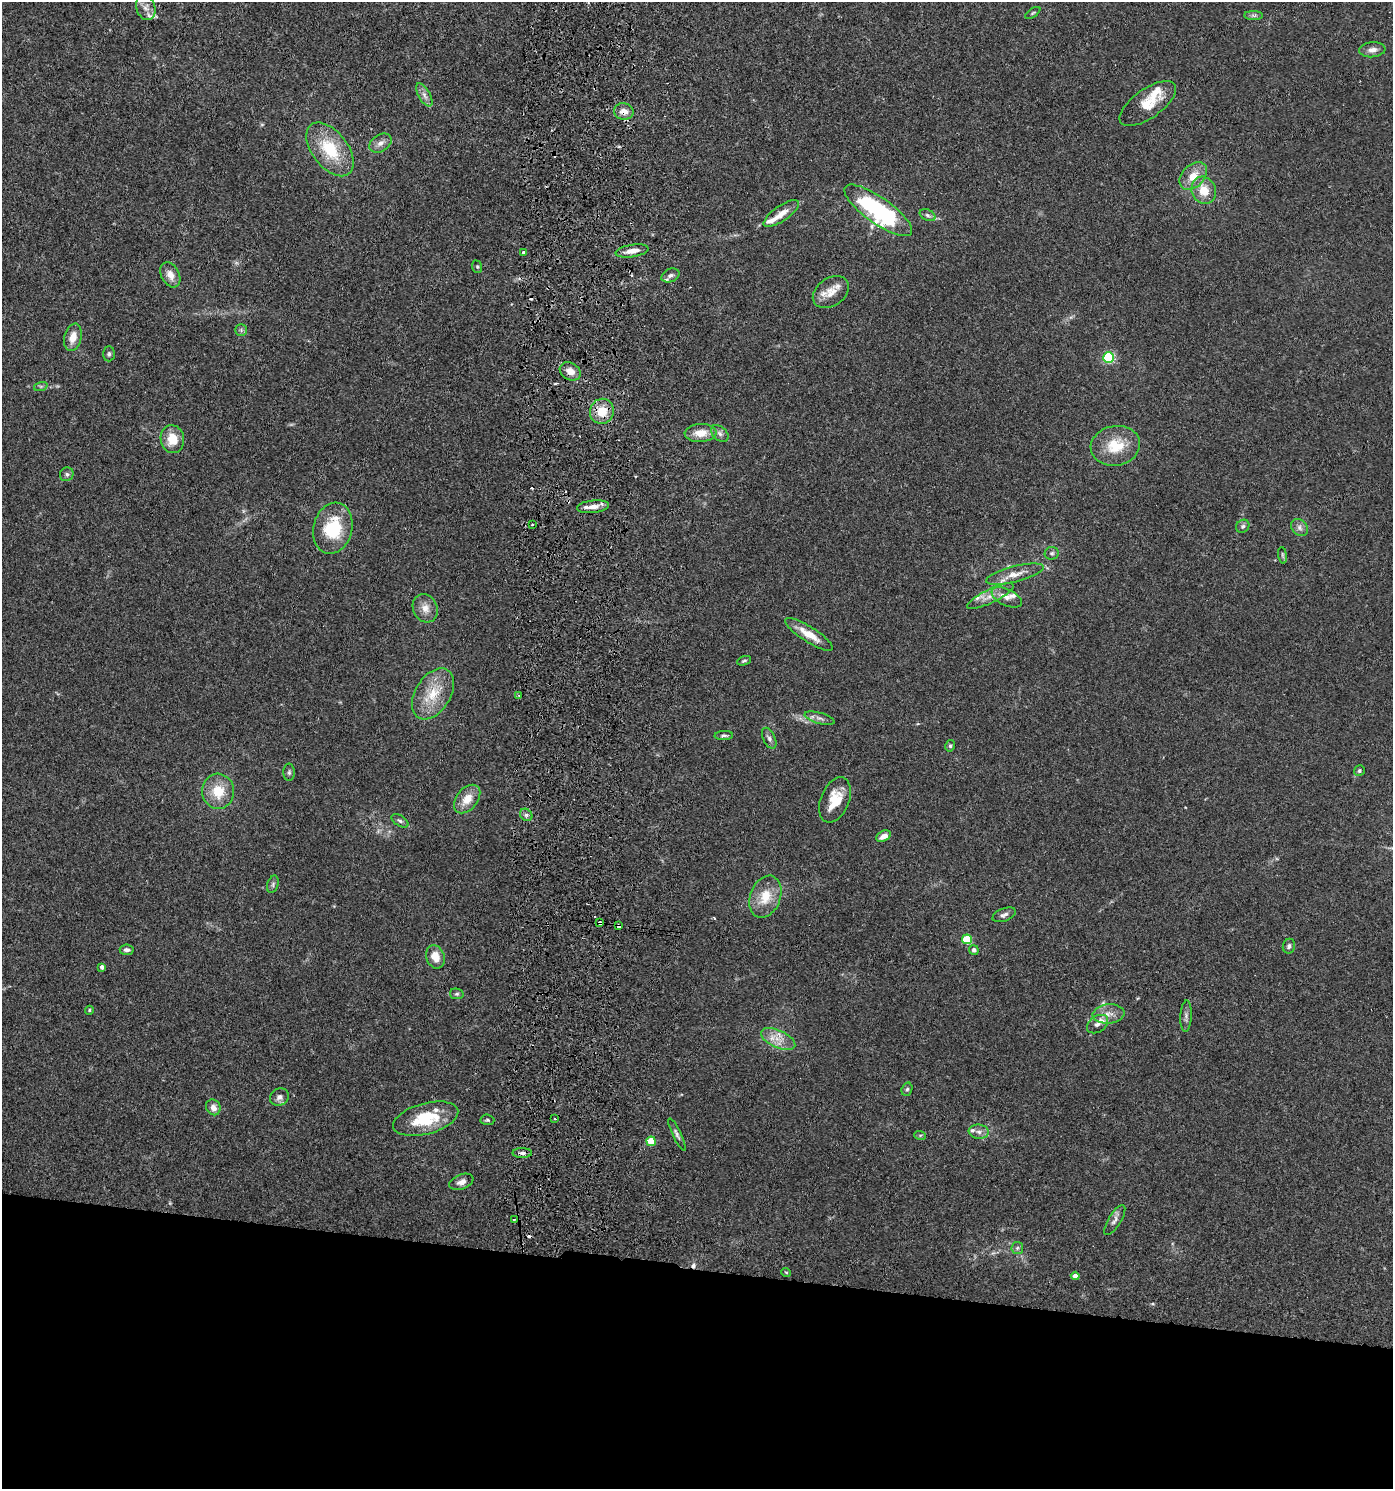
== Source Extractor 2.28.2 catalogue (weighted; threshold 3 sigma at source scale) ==
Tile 8 of 3 x 3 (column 2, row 3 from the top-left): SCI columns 1659-3049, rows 8-1494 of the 4601 x 4480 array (HDU 1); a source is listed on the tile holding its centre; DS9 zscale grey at full resolution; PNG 1395 x 1491 px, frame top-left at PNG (2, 2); each listed source drawn as its Kron ellipse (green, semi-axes under 4 px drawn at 4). Shown black and unused: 15% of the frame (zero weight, under 3 of 5 exposures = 3% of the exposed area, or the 3 px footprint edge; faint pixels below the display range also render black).
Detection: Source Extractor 2.28.2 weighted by HDU 2 'WHT'; one run over the whole footprint, this tile lists its part. Background 0.0249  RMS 0.0022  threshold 0.00982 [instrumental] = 3 sigma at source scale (4.5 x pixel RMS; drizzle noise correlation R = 1.50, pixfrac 1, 0.05/0.05 arcsec/px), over >= 5 px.
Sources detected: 110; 7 cosmic-ray / hot-pixel residue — neither listed nor drawn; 10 inside a brighter listed object's ellipse — not listed separately; the other 93 listed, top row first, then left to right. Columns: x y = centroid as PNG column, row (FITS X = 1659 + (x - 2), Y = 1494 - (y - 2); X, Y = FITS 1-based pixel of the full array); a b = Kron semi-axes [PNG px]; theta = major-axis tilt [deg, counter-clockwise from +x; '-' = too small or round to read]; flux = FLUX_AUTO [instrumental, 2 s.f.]
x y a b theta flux
146 8 13 9 -70 1.7
1033 13 8 3 34 0.32
1254 15 9 4 0 0.5
1372 50 13 7 5 1.2
424 95 13 6 -60 1.1
1148 104 33 14 35 5.1
624 111 10 8 -13 1.5
380 143 12 8 33 1.3
330 149 31 18 -52 10
1193 176 16 11 46 3.1
1204 190 14 12 -64 3.7
878 210 40 13 -35 34
781 214 21 7 35 2.2
927 215 8 5 -27 0.55
632 251 16 6 9 2.1
523 253 3 3 - 0.97
477 267 6 5 - 0.31
170 275 13 9 -61 1.9
670 275 9 6 25 0.89
831 292 20 14 35 3.1
241 330 6 5 - 0.43
73 337 14 8 76 2.6
109 354 7 6 - 0.48
1109 358 5 5 - 24
570 371 11 8 -29 1.8
41 386 7 4 18 0.36
602 411 13 12 - 4.3
701 433 16 9 4 3.1
720 434 10 6 -40 0.8
172 439 14 11 -80 4.1
1115 446 25 20 10 6.3
67 474 7 6 - 0.6
593 507 16 6 7 1.8
532 525 3 2 - 0.31
1243 526 7 6 - 0.47
1299 527 9 7 -48 0.93
333 528 26 19 76 10
1052 553 7 6 - 0.46
1283 555 8 4 -81 0.41
1015 574 29 8 14 2.6
990 596 25 7 26 2.4
1007 597 16 8 -25 1.7
425 608 14 12 -64 2.2
809 634 28 7 -33 3.5
744 661 7 3 22 0.35
433 694 28 17 58 6.4
519 695 4 3 - 0.33
819 718 15 5 -16 0.98
724 735 9 4 2 0.47
769 738 11 6 -64 0.78
950 746 6 4 76 0.38
1359 771 6 5 - 0.35
289 772 8 5 89 0.47
218 791 17 16 - 5.2
467 799 16 10 50 3.1
835 800 24 14 68 5.2
526 815 7 5 -43 0.52
400 821 9 5 -33 0.55
884 836 8 5 28 1.5
273 884 9 5 72 0.53
765 897 22 15 69 4.9
1004 915 12 6 21 0.84
600 922 4 3 - 3.7
619 926 3 3 - 2.2
967 939 5 5 - 11
1289 946 7 6 - 0.6
127 950 7 5 -6 0.69
974 950 4 4 - 0.78
435 957 12 9 -70 2.6
102 967 4 4 - 0.83
457 994 7 5 -11 0.42
89 1010 4 4 - 0.24
1109 1014 16 9 6 2
1186 1016 16 5 87 0.84
1097 1024 12 8 34 1.1
778 1039 18 8 -24 2.7
907 1089 7 5 72 0.42
279 1097 10 8 27 0.99
213 1107 8 7 - 1.4
426 1119 33 15 15 9.9
555 1119 3 2 - 0.34
487 1120 7 5 -4 0.42
979 1132 10 7 -7 1.1
677 1134 18 4 -64 0.71
920 1135 6 4 -16 0.28
651 1141 5 4 - 8
522 1153 9 5 0 0.69
461 1182 12 7 21 1.3
514 1219 3 2 - 0.2
1115 1220 17 6 58 1.1
1017 1248 6 5 - 0.47
786 1272 5 3 - 0.21
1075 1276 4 4 - 1
Overlapping masked pixels (flux is a lower limit): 6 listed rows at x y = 624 111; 570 371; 600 922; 619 926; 522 1153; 514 1219